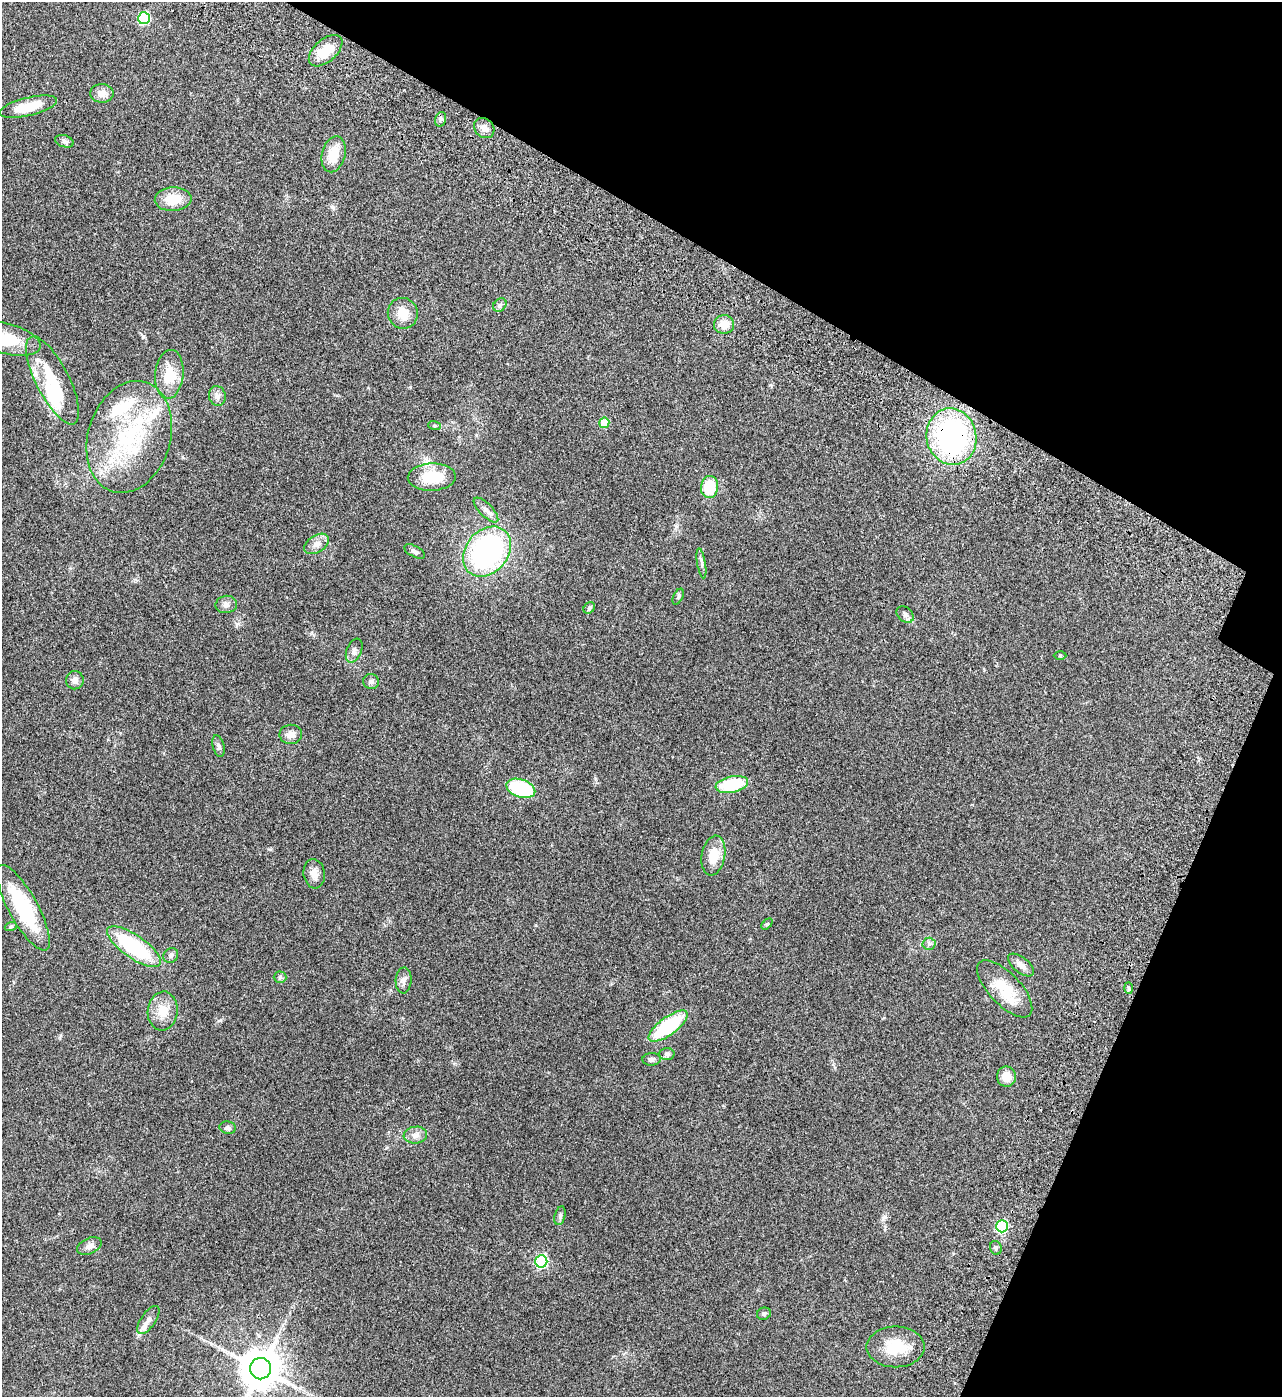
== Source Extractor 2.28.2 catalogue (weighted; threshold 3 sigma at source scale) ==
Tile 8 of 4 x 4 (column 4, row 2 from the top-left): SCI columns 4211-5490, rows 2995-4389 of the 5987 x 5985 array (HDU 1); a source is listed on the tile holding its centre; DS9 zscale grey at full resolution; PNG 1284 x 1399 px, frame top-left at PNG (2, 2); each listed source drawn as its Kron ellipse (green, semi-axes under 4 px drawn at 4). Shown black and unused: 23% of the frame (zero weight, under 3 of 4 exposures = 13% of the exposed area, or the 3 px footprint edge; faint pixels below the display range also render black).
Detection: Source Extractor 2.28.2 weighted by HDU 2 'WHT'; one run over the whole footprint, this tile lists its part. Background 0.133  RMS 0.0074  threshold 0.0332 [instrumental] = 3 sigma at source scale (4.5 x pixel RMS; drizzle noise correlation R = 1.50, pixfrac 1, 0.05/0.05 arcsec/px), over >= 5 px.
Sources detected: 78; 2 inside a brighter object's white glare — neither listed nor drawn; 8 inside a brighter listed object's ellipse — not listed separately; the other 68 listed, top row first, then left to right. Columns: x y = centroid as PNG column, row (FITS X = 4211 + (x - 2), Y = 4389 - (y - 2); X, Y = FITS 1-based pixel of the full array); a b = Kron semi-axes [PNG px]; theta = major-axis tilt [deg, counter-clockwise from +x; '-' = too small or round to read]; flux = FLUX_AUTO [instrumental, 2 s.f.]
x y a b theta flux
144 18 6 6 - 62
326 51 20 11 41 14
102 93 11 9 -1 5.2
28 107 29 9 14 16
441 119 7 5 72 1.6
484 128 11 9 -43 4.6
64 141 9 6 -18 1.9
334 154 18 11 76 15
173 199 18 11 4 14
500 305 7 6 - 1.7
403 313 15 15 - 11
724 324 10 9 - 7.7
7 339 35 15 -15 25
169 374 24 14 84 17
52 380 48 16 -63 26
217 396 10 8 -77 3.1
604 423 5 5 - 19
434 426 6 4 -19 0.88
129 437 57 41 73 77
951 437 28 25 -79 130
432 477 24 13 2 23
709 487 11 8 82 23
486 510 16 6 -45 3.7
317 544 13 8 34 4.6
415 551 11 5 -27 1.9
487 552 27 21 50 130
701 563 15 3 -81 2
678 597 8 4 64 1.3
226 604 11 8 9 3.1
589 608 6 5 - 1.2
905 614 9 7 -44 2.6
354 651 12 7 67 3
1060 656 6 4 -1 0.87
75 680 9 9 - 3.4
371 681 8 7 - 2.1
291 734 11 9 1 4.4
218 746 11 5 -75 2.3
732 784 16 8 12 33
521 788 15 9 -18 48
713 856 20 11 80 14
314 874 15 10 -82 5.8
23 908 48 14 -61 48
767 924 6 4 44 0.93
11 926 6 4 20 0.88
929 944 6 6 - 1.7
134 947 32 11 -35 55
171 955 8 7 - 1.9
1021 965 15 8 -38 4.3
280 977 6 6 - 1.4
404 980 13 8 86 3.3
1129 988 6 4 -88 0.97
1005 989 36 16 -46 20
163 1011 19 15 83 12
668 1026 23 9 37 47
667 1054 7 6 - 1.8
651 1059 9 6 3 2.1
1006 1077 10 9 - 8.4
228 1128 8 6 -10 1.7
415 1135 12 8 7 3.9
560 1216 9 5 76 1.6
1002 1226 6 5 - 71
89 1246 13 7 25 3.9
996 1248 7 5 -68 1.6
541 1261 6 6 - 84
764 1314 7 6 - 1.4
148 1320 16 7 56 4.6
896 1347 29 20 0 22
261 1369 11 10 - 2100
Overlapping masked pixels (flux is a lower limit): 1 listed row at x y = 951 437
Isophote crosses this tile's border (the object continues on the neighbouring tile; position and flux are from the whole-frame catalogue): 2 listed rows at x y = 28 107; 7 339
Unlisted compact peaks at least as high as the median listed source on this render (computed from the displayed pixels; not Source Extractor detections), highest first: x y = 143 337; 220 1020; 332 207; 270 849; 410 387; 595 778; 885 1217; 676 526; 312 633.